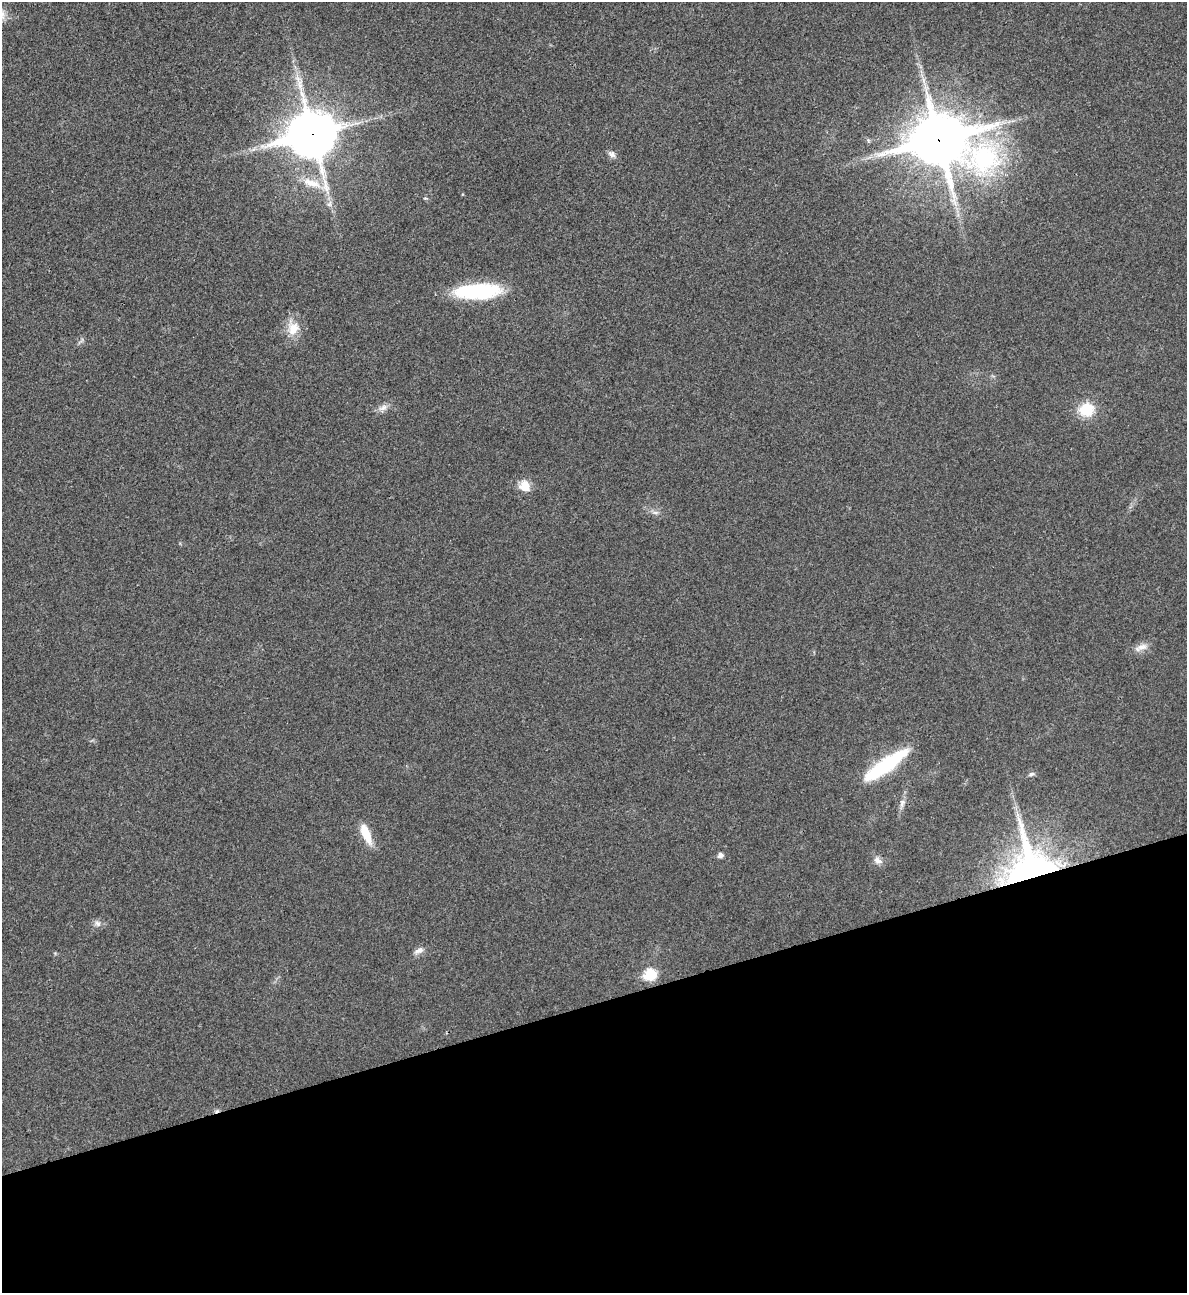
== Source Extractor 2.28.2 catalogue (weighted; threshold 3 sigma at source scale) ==
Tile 14 of 4 x 4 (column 2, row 4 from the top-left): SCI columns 1451-2635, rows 2-1292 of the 5151 x 5169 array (HDU 1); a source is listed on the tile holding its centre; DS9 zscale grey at full resolution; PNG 1189 x 1295 px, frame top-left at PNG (2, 2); no overlay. Shown black and unused: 22% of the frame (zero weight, under 3 of 4 exposures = <1% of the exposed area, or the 3 px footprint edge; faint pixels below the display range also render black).
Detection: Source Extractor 2.28.2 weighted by HDU 2 'WHT'; one run over the whole footprint, this tile lists its part. Background 0.031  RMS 0.0046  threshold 0.0208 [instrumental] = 3 sigma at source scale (4.5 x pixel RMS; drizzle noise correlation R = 1.50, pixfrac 1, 0.05/0.05 arcsec/px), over >= 5 px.
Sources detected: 25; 1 too faint to see at this stretch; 1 cosmic-ray / hot-pixel residue — not listed; the other 23 listed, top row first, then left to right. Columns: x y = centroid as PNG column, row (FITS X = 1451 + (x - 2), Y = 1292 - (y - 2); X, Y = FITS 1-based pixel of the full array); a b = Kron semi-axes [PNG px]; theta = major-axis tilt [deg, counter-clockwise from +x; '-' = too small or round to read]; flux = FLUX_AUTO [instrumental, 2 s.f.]
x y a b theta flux
312 134 18 17 - 1600
939 140 27 19 -12 2400
612 154 10 8 -25 2
312 183 31 11 -19 9.5
425 198 6 3 -17 0.53
329 204 8 7 - 1.9
478 291 48 16 3 39
293 328 21 16 -81 8.7
383 408 15 8 39 2.9
1086 410 15 14 - 14
525 486 14 12 -54 6.5
655 512 11 4 -5 1.5
1141 647 20 8 19 3.8
885 765 56 14 35 37
1031 774 9 5 16 1.1
902 803 16 7 76 2.7
366 834 25 9 -67 9.7
720 855 5 5 - 2.3
878 860 13 9 -35 2.8
1030 867 47 44 55 180
97 923 11 8 -35 2.1
419 950 14 7 26 2.5
650 975 7 6 - 33
Overlapping masked pixels (flux is a lower limit): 3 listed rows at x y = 312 134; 939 140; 1030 867